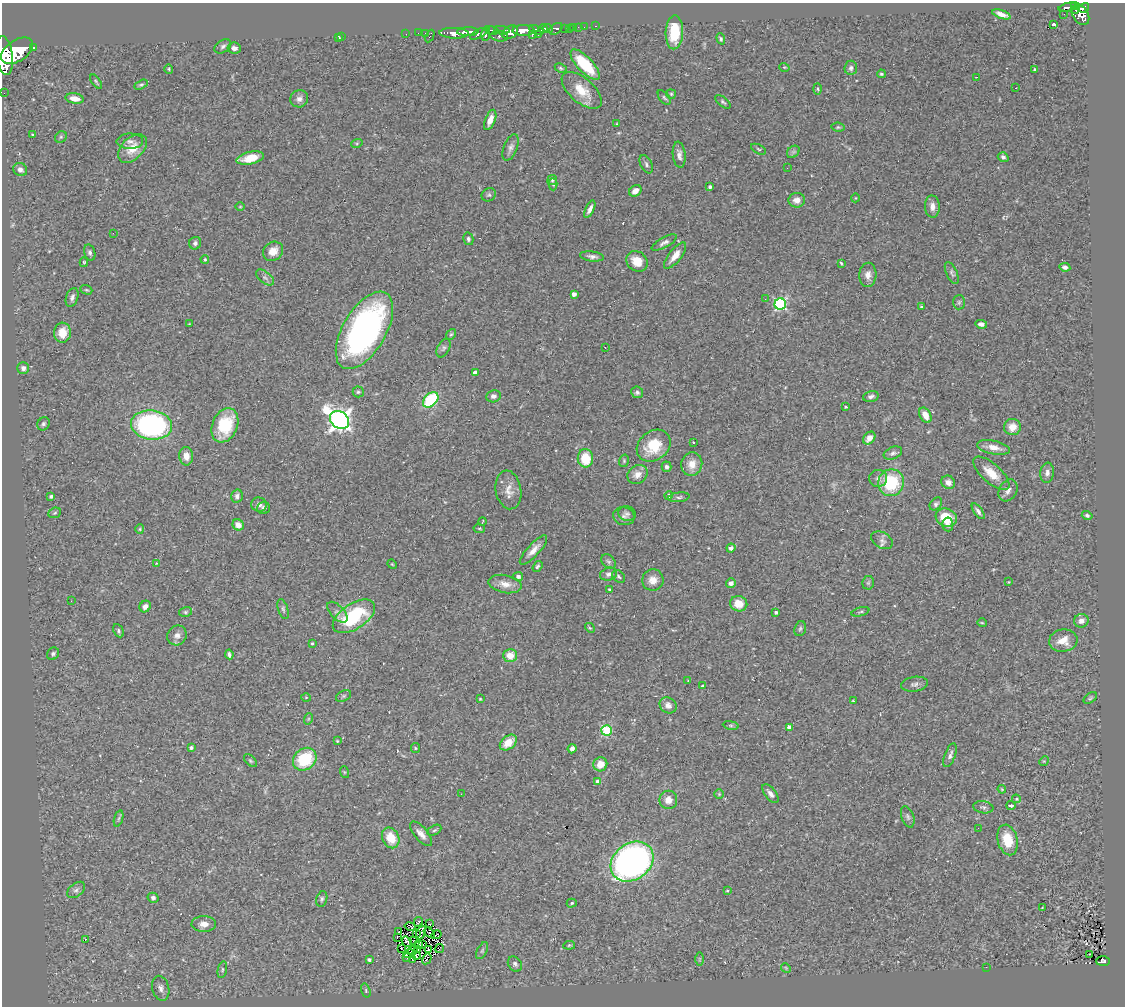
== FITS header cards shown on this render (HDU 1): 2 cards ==
NAXIS1  =                 1123
NAXIS2  =                 1004

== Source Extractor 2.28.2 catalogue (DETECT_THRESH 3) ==
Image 1123 x 1004 px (HDU 1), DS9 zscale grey, 1 PNG px = 1 image px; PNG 1127 x 1008 px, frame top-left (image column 1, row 1004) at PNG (2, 3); each listed source drawn as its Kron ellipse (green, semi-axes under 4 px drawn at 4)
Background 0.967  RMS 0.096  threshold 0.288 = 3 sigma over >= 5 px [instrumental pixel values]
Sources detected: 291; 3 with non-positive FLUX_AUTO (blend fragments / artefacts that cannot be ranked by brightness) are neither listed nor drawn; the other 288 listed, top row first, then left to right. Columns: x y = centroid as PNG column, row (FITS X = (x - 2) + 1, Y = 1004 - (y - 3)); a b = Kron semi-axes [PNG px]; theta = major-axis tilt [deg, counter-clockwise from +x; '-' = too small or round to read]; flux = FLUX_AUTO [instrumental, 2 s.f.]
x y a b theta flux
1069 7 10 4 12 190
1074 7 3 3 - 180
1084 8 6 4 33 480
1076 11 4 2 - 86
1001 14 9 4 -19 38
1064 14 2 2 - 4.3
1080 15 11 7 -57 900
1054 24 4 3 - 22
595 26 3 2 - 7.4
573 27 3 3 - 33
578 27 2 2 - 11
584 27 2 2 - 9.2
548 28 5 3 - 860
565 28 3 3 - 330
543 29 5 4 - 860
556 29 7 5 35 350
569 29 3 2 - 18
492 30 6 4 -13 690
502 30 8 3 -4 470
524 30 11 5 -1 3700
536 30 7 3 -22 920
468 32 11 3 1 2100
510 32 8 6 31 1400
674 32 17 8 88 200
418 33 2 2 - 15
425 33 2 2 - 20
454 33 14 5 -1 1700
486 33 7 4 80 800
406 34 2 2 - 12
479 34 10 4 28 610
532 35 4 2 - 120
538 35 3 2 - 8
342 36 2 2 - 15
430 36 7 3 63 110
499 36 9 5 -9 480
339 38 4 3 - 13
721 39 6 4 -70 11
223 46 9 6 33 18
34 47 3 3 - 120
234 48 6 5 - 30
17 51 18 10 34 7700
4 55 19 8 -82 6600
585 65 19 7 -47 310
784 67 5 3 - 6
561 68 6 4 -27 9.8
851 68 7 6 - 21
169 69 5 4 - 8.2
1035 69 3 3 - 7.4
881 74 4 3 - 9.9
977 77 3 2 - 6.3
96 82 8 3 -54 9.3
141 85 7 4 28 11
1016 88 2 2 - 5.7
818 89 5 3 - 8.1
582 90 24 12 -41 140
4 93 2 2 - 11
671 94 4 4 - 8.4
75 98 9 5 -8 58
664 98 8 4 -52 11
299 99 9 8 - 30
723 102 9 4 -38 13
490 120 10 5 67 52
617 124 3 2 - 6.1
838 127 7 4 -7 9.5
32 134 4 2 - 5.3
61 137 6 5 - 11
130 141 13 7 1 32
357 143 6 4 19 7.7
511 147 14 6 68 29
132 148 17 11 45 110
758 149 8 4 -27 11
793 152 7 5 44 15
679 155 13 6 -84 32
1003 157 5 4 - 20
250 158 14 6 13 120
646 164 10 5 -63 18
787 168 2 2 - 6.8
20 170 7 6 - 30
552 180 5 5 - 10
553 184 6 4 -88 9.1
710 187 4 3 - 11
635 191 7 5 37 42
489 195 7 6 - 14
855 198 4 3 - 4.7
797 200 8 7 - 47
932 206 11 7 -87 40
240 207 5 3 - 5.3
590 209 9 4 64 26
113 233 2 2 - 42
468 239 6 5 - 15
195 243 6 6 - 20
664 243 14 5 29 25
273 251 10 9 - 79
90 252 8 5 -73 16
592 256 12 5 -7 25
675 256 16 6 52 64
205 259 4 3 - 9.6
637 261 11 9 -37 96
84 262 5 4 - 8.2
841 263 3 3 - 7.1
1065 267 5 4 - 21
952 273 12 5 -66 17
868 275 12 8 87 44
265 277 10 5 -38 21
86 290 6 4 -18 8.4
574 294 4 3 - 35
72 297 9 6 71 23
765 299 3 2 - 7
959 302 7 6 - 13
780 304 6 5 - 910
921 307 4 3 - 8.9
189 324 3 2 - 4.5
981 324 6 4 -7 24
364 330 43 21 59 1900
62 333 10 8 87 100
451 334 6 4 51 8.6
605 347 2 2 - 3.8
444 348 10 6 63 17
23 368 6 6 - 22
475 373 4 4 - 44
358 392 5 5 - 12
637 392 6 5 - 16
493 396 7 6 - 23
871 396 8 5 15 20
431 400 9 6 45 460
845 407 3 3 - 9.1
925 415 8 5 -62 57
340 420 10 8 -38 4700
43 424 7 6 - 15
152 425 20 14 -6 1300
225 425 18 12 67 310
1012 427 8 8 - 73
869 438 7 5 51 47
693 442 3 2 - 4.7
654 446 18 14 38 210
993 447 17 6 -12 62
893 453 10 6 23 20
186 456 9 7 -85 50
585 458 9 7 -89 170
624 461 6 4 72 9
692 464 12 10 75 69
667 467 5 5 - 22
991 473 22 9 -42 110
1047 473 10 7 83 28
637 474 10 8 34 50
878 478 9 8 - 29
948 482 7 6 - 36
891 483 13 13 - 360
508 490 19 12 -80 71
1008 490 11 8 61 39
51 496 4 3 - 12
237 496 6 5 - 23
669 496 4 4 - 23
679 497 10 4 6 15
259 504 8 7 - 30
936 504 7 5 47 15
264 508 6 6 - 20
978 511 9 4 -54 20
55 513 6 5 - 11
627 514 9 7 -14 18
1087 515 5 4 - 12
624 516 11 9 -13 31
946 518 11 9 -21 160
483 521 4 2 - 4.5
948 524 7 5 -85 23
238 525 6 5 - 51
140 529 5 4 - 7.9
479 529 6 3 -8 6.5
882 540 11 8 -29 29
731 548 4 4 - 21
533 550 19 6 47 54
608 561 8 6 -44 15
156 563 3 3 - 4.3
392 564 5 4 - 6.3
537 566 6 4 54 12
608 574 9 6 19 23
518 576 5 4 - 24
618 576 7 5 -47 13
653 580 11 10 - 61
1008 582 4 3 - 4.6
731 583 5 4 - 32
868 583 7 6 - 11
505 584 17 9 -12 66
609 589 3 3 - 9.2
71 601 2 2 - 4.1
739 604 8 7 - 97
145 607 6 5 - 27
283 609 10 5 -73 15
185 612 6 5 - 11
337 612 13 6 -46 28
776 612 4 3 - 17
860 612 9 4 15 11
354 616 24 12 33 490
1081 621 7 6 - 33
982 623 5 3 - 5.6
590 628 5 4 - 7.5
800 629 8 5 72 13
118 631 7 5 -64 14
177 635 10 9 - 39
1063 641 14 11 8 84
312 643 4 3 - 8.4
53 654 6 5 - 14
229 654 5 3 - 17
510 655 7 6 - 85
688 681 3 2 - 4.2
915 684 13 7 9 24
702 686 4 3 - 7.5
344 696 8 5 27 13
306 697 5 3 - 5.9
1090 698 7 4 36 11
480 699 4 3 - 5.6
853 701 3 3 - 7.1
668 705 9 7 -34 37
308 719 6 3 71 7.8
731 725 8 4 -8 12
789 727 3 3 - 46
606 730 5 5 - 520
337 741 4 3 - 5.4
508 742 9 6 39 92
191 748 3 3 - 18
415 748 5 4 - 7.4
572 749 5 4 - 21
950 755 12 5 68 24
305 759 13 10 38 320
250 761 8 4 -45 11
1044 761 5 4 - 6.5
600 764 7 7 - 78
344 772 6 4 -71 7.8
598 782 4 4 - 41
1002 789 4 3 - 6
461 794 3 2 - 5.4
719 794 4 4 - 7.8
770 794 11 5 -51 33
1016 799 4 3 - 7.8
668 800 9 9 - 54
1011 805 4 3 - 16
983 807 10 6 -9 19
908 817 11 6 -70 18
119 818 8 3 71 10
978 828 2 2 - 3.5
434 830 7 4 27 13
421 834 15 6 -50 43
391 838 11 8 -65 140
1008 840 15 10 -75 180
632 862 23 18 36 2500
76 890 10 6 39 22
728 891 3 3 - 7.4
153 898 5 5 - 15
322 899 8 5 75 14
572 903 5 4 - 8.6
1042 908 4 2 - 4.5
418 922 5 3 - 10
204 924 12 8 2 49
430 924 3 2 - 7.9
410 926 6 3 -12 7.3
399 932 4 3 - 22
421 932 7 2 65 17
417 933 4 2 - 4.5
429 933 6 2 -34 10
436 935 5 2 - 1.3
397 937 4 2 - 6
85 940 3 2 - 29
414 941 3 2 - 7.5
407 942 6 4 -53 13
419 944 2 2 - 3.6
422 944 4 2 - 2.2
569 945 6 4 8 8.9
401 948 3 2 - 6.1
417 949 4 2 - 7.5
428 949 3 2 - 8
439 949 5 2 - 9.6
413 950 5 3 - 4.1
482 951 9 5 63 14
408 953 5 2 - 5.7
1090 954 2 2 - 4.9
416 956 5 3 - 1.2
407 958 3 2 - 7.3
412 959 3 2 - 8.9
427 959 6 2 59 5.2
699 959 7 4 90 9.7
369 960 4 3 - 14
1103 961 7 5 3 110
515 964 8 6 -52 20
986 967 3 2 - 5.9
786 968 5 4 - 7.2
222 970 8 4 78 13
161 988 12 8 -75 42
366 990 7 4 -73 10
At the frame edge (FLAGS 8, measured only in part): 1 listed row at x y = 4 55
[3 non-positive-flux detections neither listed nor drawn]